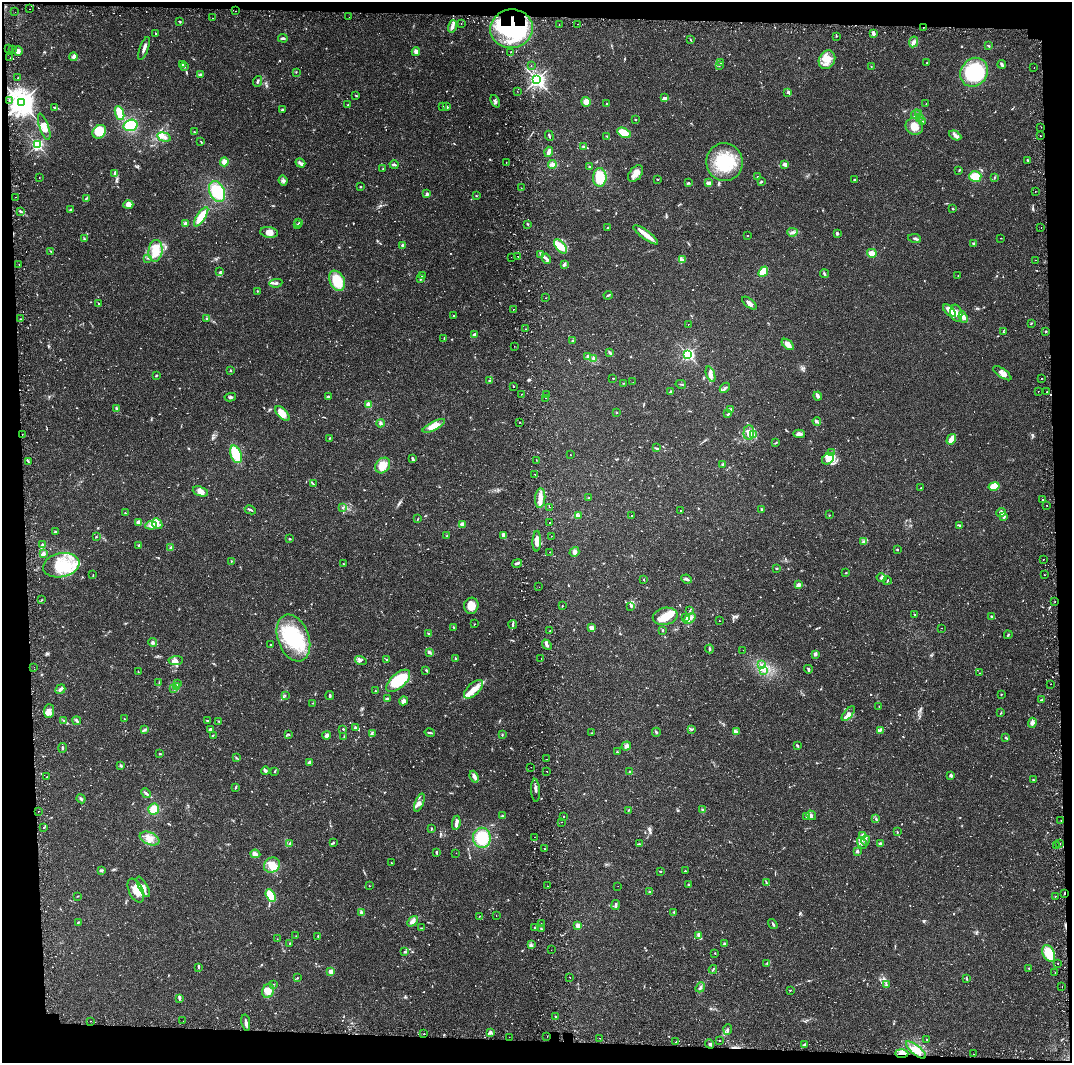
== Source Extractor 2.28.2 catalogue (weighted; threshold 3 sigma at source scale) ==
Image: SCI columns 223-4502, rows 128-4371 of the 4778 x 4489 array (HDU 1 of 3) = the unmasked area's bounding box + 8 px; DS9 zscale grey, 4 x 4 block average (1 PNG px = mean of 4 x 4 image px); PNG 1074 x 1065 px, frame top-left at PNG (2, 2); each listed source drawn as its Kron ellipse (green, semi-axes under 4 px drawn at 4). Shown black and unused: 7% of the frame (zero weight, under 2 of 3 exposures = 4% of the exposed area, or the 3 px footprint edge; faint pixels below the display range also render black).
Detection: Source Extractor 2.28.2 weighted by HDU 2 'WHT'. Background 0.0505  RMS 0.0035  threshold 0.0159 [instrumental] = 3 sigma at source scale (4.5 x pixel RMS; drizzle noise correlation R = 1.50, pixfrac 1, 0.0396/0.0396 arcsec/px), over >= 5 px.
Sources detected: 995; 6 too faint to see at this stretch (4 x 4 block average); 5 inside a brighter object's white glare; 31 cosmic-ray / hot-pixel residue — neither listed nor drawn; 23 coinciding with a brighter row at this scale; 69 inside a brighter listed object's ellipse — not listed separately; of the other 861, all 500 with FLUX_AUTO >= 1.05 (the completeness limit of this list) listed and drawn (361 fainter detections not listed), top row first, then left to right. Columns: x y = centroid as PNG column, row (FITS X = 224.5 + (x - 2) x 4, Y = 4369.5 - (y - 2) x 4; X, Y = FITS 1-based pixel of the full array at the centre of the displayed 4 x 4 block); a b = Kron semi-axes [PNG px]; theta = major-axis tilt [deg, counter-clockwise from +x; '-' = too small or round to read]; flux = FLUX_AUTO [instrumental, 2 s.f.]
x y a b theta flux
30 9 2 2 - 1.9
236 11 2 2 - 1.9
15 12 2 2 - 1.1
349 17 2 2 - 1.2
212 18 2 2 - 1.5
180 22 3 2 - 1.3
461 24 2 2 - 2.3
577 24 2 2 - 1.3
559 25 2 2 - 1.3
452 26 6 3 72 6.9
923 27 2 2 - 6.2
511 29 21 19 8 160
155 33 2 2 - 1.5
873 34 4 2 - 6.4
836 36 2 2 - 1.7
283 38 5 2 - 3.5
690 39 2 2 - 1.1
913 42 5 4 - 8.7
989 46 2 2 - 1.6
8 48 2 2 - 1.9
144 48 12 2 70 8.8
13 50 2 2 - 1.2
18 51 5 4 - 8.9
416 52 4 3 - 7.4
511 52 2 2 - 2
74 57 4 3 - 6.1
10 58 2 2 - 1.5
827 60 10 8 62 22
721 62 3 2 - 1.1
927 63 3 2 - 2.4
1002 64 4 2 - 4.6
183 65 2 2 - 1.2
531 65 2 2 - 2.1
719 65 2 2 - 1.1
871 66 2 2 - 1.2
184 67 2 2 - 1.1
1034 68 2 2 - 1.4
296 72 2 2 - 1.2
974 72 15 13 52 160
200 75 3 2 - 2.5
18 78 2 2 - 1.2
537 80 3 2 - 820
257 81 5 2 - 3.5
517 91 2 2 - 1.3
788 92 4 3 - 2.8
356 95 4 2 - 1.8
664 98 4 3 - 6.7
9 101 2 2 - 7.6
495 101 6 3 -65 5.1
586 102 5 4 - 13
21 103 4 3 - 2600
606 104 2 2 - 2.4
926 104 2 2 - 1.2
348 105 2 2 - 1.5
55 107 4 2 - 3.4
443 107 3 2 - 1.1
447 107 3 2 - 4.9
282 110 3 3 - 2.4
119 113 7 3 -69 45
916 114 5 2 - 3.3
918 114 4 2 - 2
920 118 3 2 - 2.6
635 120 2 2 - 1.5
922 121 2 2 - 1.1
130 125 7 5 17 59
914 126 9 8 - 24
44 127 14 4 -71 16
1041 127 2 2 - 2.1
99 132 7 6 - 52
194 132 2 2 - 1.4
624 133 7 4 -27 30
549 136 5 2 - 2.8
607 136 2 2 - 1.3
955 136 6 3 -28 6.7
1040 136 2 2 - 2.4
164 137 7 3 -14 8.8
201 141 2 2 - 1.1
37 145 2 2 - 450
583 146 2 2 - 2.7
549 152 5 2 - 14
1028 160 4 2 - 3.1
224 162 4 3 - 12
506 162 2 2 - 10
725 162 19 18 - 96
300 163 5 3 - 4.9
552 164 4 4 - 6.9
785 164 4 3 - 9
394 165 4 2 - 4.2
589 167 2 2 - 1.5
383 169 2 2 - 1.3
959 170 2 2 - 1.1
114 173 3 2 - 3.1
636 174 9 6 53 16
975 176 6 5 - 33
39 177 2 2 - 1.5
600 177 9 6 88 63
757 177 2 2 - 1.6
995 177 3 2 - 1.5
657 179 3 2 - 1.2
854 179 3 2 - 2.1
283 181 5 4 - 5.1
761 182 3 2 - 2.7
689 183 4 2 - 2.5
708 183 4 2 - 9.1
361 187 2 2 - 1.2
521 188 2 2 - 1.1
1035 191 2 2 - 2.1
217 192 11 7 -66 64
427 194 4 3 - 3.4
476 196 3 2 - 1.4
16 197 2 2 - 1.5
86 198 3 2 - 2.2
128 205 5 3 - 6.2
953 209 2 2 - 2
71 210 4 2 - 2.4
20 211 3 2 - 2.2
201 217 11 4 57 43
299 222 2 2 - 1.9
185 224 2 2 - 33
298 224 2 2 - 1.1
528 224 2 2 - 1.6
1041 227 2 2 - 2.7
608 228 3 2 - 2
269 232 9 5 -9 13
792 232 5 3 - 5.3
837 234 3 3 - 3.3
646 235 15 4 -36 21
747 236 2 2 - 2.7
84 238 3 2 - 1.9
914 238 6 2 -10 3.9
1001 238 2 2 - 1.4
973 243 2 2 - 1.8
402 245 2 2 - 1.3
560 246 8 4 -52 25
155 251 11 7 83 48
51 252 2 2 - 1.1
872 253 5 3 - 16
541 254 3 2 - 3.1
518 256 2 2 - 5
511 257 2 2 - 1.3
148 258 2 2 - 2
546 259 5 2 - 3.7
682 260 4 2 - 3
1036 260 2 2 - 1.6
19 264 2 2 - 2.8
564 265 4 3 - 4.1
220 272 3 2 - 2.3
763 272 5 4 - 33
824 274 4 2 - 2.7
423 276 2 2 - 1.7
958 276 2 2 - 2
421 278 2 2 - 1.4
337 281 11 7 -65 54
276 283 6 3 10 5
257 291 2 2 - 1.6
608 295 4 2 - 2.5
545 298 2 2 - 2.1
98 303 2 2 - 1.3
749 303 8 3 -39 11
513 309 2 2 - 2
949 311 8 3 -43 8.4
956 313 8 5 -75 15
453 316 2 2 - 1.3
963 317 6 3 -68 8.8
20 319 2 2 - 1.2
207 319 3 2 - 2
1031 323 4 2 - 1.3
688 324 2 2 - 2.1
526 329 2 2 - 1.4
1003 332 2 2 - 1.3
1046 332 2 2 - 1.9
474 335 3 3 - 3.8
444 338 3 2 - 1.4
573 340 3 2 - 1.9
788 344 7 4 -40 16
514 346 2 2 - 1.5
610 353 4 2 - 4.7
688 354 2 2 - 430
587 356 4 2 - 2.4
594 359 3 3 - 5.9
231 370 2 2 - 7.2
1002 373 10 4 -35 15
711 374 8 3 -70 12
156 375 2 2 - 1.4
613 378 2 2 - 1.2
1041 378 2 2 - 2.3
489 380 2 2 - 1.6
633 382 2 2 - 1.3
623 383 4 2 - 1.5
681 384 5 2 - 1.8
514 387 2 2 - 1.3
725 388 6 2 46 3.8
1038 391 2 2 - 1.8
670 392 4 2 - 2.7
1047 392 2 2 - 4.6
521 394 2 2 - 2.3
546 394 2 2 - 1.4
818 396 4 2 - 4.5
230 397 6 3 9 4.1
328 397 3 2 - 3.9
545 398 2 2 - 2
369 405 2 2 - 71
116 408 3 2 - 2.1
731 409 3 2 - 4.6
617 413 2 2 - 1.1
282 414 9 4 -46 25
728 414 3 2 - 3.5
817 421 4 3 - 4.1
381 423 4 3 - 6
519 423 2 2 - 2.1
434 426 12 4 27 27
749 432 7 5 86 12
22 434 2 2 - 1.6
754 434 3 2 - 1.2
799 434 6 4 -3 8.1
329 438 2 2 - 1.8
951 439 6 3 59 19
776 443 3 2 - 2.7
656 448 2 2 - 2
832 452 2 2 - 2
236 454 9 5 -70 59
571 455 2 2 - 1.6
413 459 3 2 - 4.7
828 459 6 5 - 12
536 460 2 2 - 1.1
28 462 3 2 - 1.8
723 464 3 2 - 3.4
383 465 8 6 51 34
535 474 2 2 - 3.2
313 484 2 2 - 1.1
994 486 5 4 - 36
921 488 2 2 - 1.2
200 491 8 4 -20 13
540 498 10 5 85 17
588 498 2 2 - 1.4
1043 499 2 2 - 1.2
1046 505 2 2 - 1.6
549 507 2 2 - 1.5
343 508 3 2 - 1.6
761 509 2 2 - 6.8
250 510 6 2 -27 3
681 511 2 2 - 1.7
1001 512 5 4 - 5.3
125 513 2 2 - 1.2
579 515 3 2 - 2.2
631 515 2 2 - 2.1
829 515 2 2 - 1.1
1004 517 3 2 - 3.2
418 519 3 2 - 1.1
138 522 4 3 - 9.2
549 523 2 2 - 2.1
157 524 6 4 -48 11
462 524 3 2 - 14
151 525 6 3 9 7.8
959 525 4 2 - 3
55 531 3 2 - 2
504 535 3 2 - 13
447 536 3 2 - 1.7
551 536 2 2 - 1.1
96 537 2 2 - 3.1
289 539 2 2 - 2.8
537 541 10 4 89 21
864 541 3 3 - 3.1
42 545 2 2 - 15
139 545 3 2 - 2.3
171 548 4 2 - 2.2
897 549 2 2 - 3.1
549 552 2 2 - 1.3
574 552 5 4 - 6.4
43 554 2 2 - 14
1043 559 2 2 - 3.5
231 561 2 2 - 1.4
517 563 5 2 - 6
343 564 2 2 - 2.7
61 565 18 12 12 71
777 568 2 2 - 2.1
846 573 2 2 - 1.5
93 575 2 2 - 1.1
1045 575 2 2 - 1.1
881 578 5 3 - 4.2
687 579 5 2 - 4.1
644 580 2 2 - 1.3
887 581 4 2 - 2.1
798 585 3 2 - 11
539 587 2 2 - 1.4
42 600 2 2 - 1.3
1055 602 2 2 - 1.9
471 606 8 7 - 24
562 606 2 2 - 1.1
631 606 2 2 - 2
690 610 2 2 - 1.2
915 615 2 2 - 1.8
665 616 12 8 12 36
991 616 3 2 - 2.1
686 617 2 2 - 1.7
690 618 6 3 38 6.6
719 621 2 2 - 1.1
474 624 2 2 - 1.1
513 625 4 2 - 2.7
454 627 4 2 - 2.4
591 627 4 3 - 10
942 628 2 2 - 1.2
663 630 2 2 - 1.7
549 631 2 2 - 3.5
428 633 3 2 - 2.2
1008 635 4 2 - 2.4
293 638 24 15 -69 130
153 642 4 3 - 4.3
270 645 2 2 - 1.1
547 645 5 3 - 5
709 649 4 2 - 3
743 650 2 2 - 1.9
429 652 4 2 - 2.9
815 654 3 2 - 6.4
456 658 3 2 - 3.3
386 659 3 2 - 1.4
541 659 2 2 - 1.1
176 661 7 4 2 7.5
361 661 6 3 -17 4.8
762 664 2 2 - 1.1
34 667 2 2 - 3.3
808 669 4 2 - 4.3
426 670 3 2 - 2.3
763 670 2 2 - 1.7
138 671 2 2 - 1.1
980 673 2 2 - 1.1
398 681 14 7 41 56
159 683 2 2 - 1.2
178 684 4 2 - 1.9
1050 684 2 2 - 1.8
176 687 3 2 - 26
174 688 4 3 - 5
60 689 5 2 - 10
474 689 12 6 43 26
375 691 2 2 - 1.4
1001 694 2 2 - 1.1
285 695 2 2 - 1.3
330 695 4 2 - 2.7
387 698 3 2 - 2.2
1042 700 3 2 - 3.7
404 701 4 3 - 11
313 703 2 2 - 1.6
879 706 2 2 - 1.2
49 711 7 5 86 10
1001 713 2 2 - 1.8
848 714 9 4 50 11
124 719 2 2 - 1.1
64 720 3 2 - 2.1
207 720 2 2 - 1.3
77 721 4 2 - 3.1
219 721 2 2 - 1.2
1032 723 5 3 - 7.7
356 728 4 2 - 4.2
210 729 3 2 - 3.3
343 729 2 2 - 1.7
144 730 3 2 - 2.1
692 730 2 2 - 1.3
880 730 3 2 - 2.7
736 731 3 2 - 1.2
656 732 4 2 - 2.1
430 733 5 2 - 2.6
592 733 3 2 - 1.4
289 734 2 2 - 1.6
372 734 2 2 - 1.1
213 735 3 2 - 1.2
326 735 4 3 - 6.2
502 735 3 2 - 1.6
344 737 2 2 - 1.3
1006 738 3 2 - 2.5
797 745 3 2 - 2.7
626 746 5 3 - 6.2
62 748 5 2 - 2.8
617 752 2 2 - 3.7
160 754 3 2 - 2.2
236 758 3 2 - 1.9
547 759 2 2 - 1.2
309 762 4 2 - 8.9
121 766 2 2 - 5.1
531 767 2 2 - 1.2
265 771 4 2 - 6
274 771 2 2 - 1.3
547 771 2 2 - 1.2
630 772 3 2 - 4.1
951 775 4 3 - 3.8
47 777 2 2 - 2.7
474 777 6 4 -69 6.8
1033 780 2 2 - 1.6
235 788 4 2 - 1.9
536 790 11 2 -87 7.3
146 793 5 3 - 4.2
81 799 5 2 - 3.9
419 803 9 2 68 6
154 809 5 5 - 25
628 810 3 2 - 1.4
702 810 3 3 - 2.8
38 811 2 2 - 2.4
811 815 5 3 - 5.1
502 816 4 2 - 2.3
564 817 2 2 - 5.5
807 817 3 2 - 2.5
876 819 3 2 - 2.2
1061 820 2 2 - 1.2
562 822 2 2 - 2.3
456 823 7 3 82 6.6
44 827 2 2 - 4.7
431 828 3 2 - 1.2
897 832 2 2 - 1.2
863 835 4 4 - 6.2
534 837 2 2 - 1.3
482 838 10 9 - 79
149 839 10 6 -23 18
865 840 5 2 - 4.4
333 842 3 2 - 2.4
862 843 6 4 -54 7.9
1059 843 2 2 - 2
289 844 4 2 - 2.1
639 844 3 2 - 2.1
880 844 2 2 - 19
1056 846 2 2 - 2.1
545 849 2 2 - 1.2
857 851 3 2 - 3.2
436 853 4 2 - 2.4
456 853 2 2 - 1.1
255 854 5 2 - 10
391 863 2 2 - 2
272 865 8 7 - 21
101 870 3 2 - 3.8
660 871 2 2 - 2.4
685 871 2 2 - 1.3
766 883 3 2 - 1.7
689 885 3 2 - 1.6
369 886 2 2 - 1.5
547 886 2 2 - 1.4
618 886 2 2 - 1.2
143 887 11 4 -60 12
136 891 13 7 -65 25
650 891 3 2 - 1.6
1064 893 3 2 - 1.5
77 896 3 2 - 1.1
271 896 7 4 -59 46
1055 896 2 2 - 1.9
616 905 5 2 - 5.2
361 912 3 3 - 2.9
674 912 2 2 - 1.8
479 916 2 2 - 2.2
496 916 2 2 - 1.1
412 921 6 3 49 9.1
78 922 3 2 - 1.5
541 923 2 2 - 2
773 924 5 2 - 2.3
578 925 3 3 - 9.7
421 928 2 2 - 1.3
535 928 3 2 - 1.7
541 929 3 2 - 2.9
699 935 4 2 - 3.3
296 936 2 2 - 1.1
318 936 3 2 - 1.4
277 939 2 2 - 1.1
290 943 2 2 - 1.1
724 944 3 2 - 3.7
531 945 4 2 - 2.3
551 950 2 2 - 1.9
405 952 3 2 - 3
715 953 2 2 - 1.1
1049 953 9 5 -64 49
1058 963 2 2 - 3
767 964 3 2 - 1.8
198 967 4 2 - 2
1029 968 2 2 - 1.2
713 969 4 2 - 2.2
331 971 4 3 - 4.9
1055 972 2 2 - 1.6
570 977 2 2 - 3
297 978 2 2 - 1.6
967 979 2 2 - 1.8
273 985 3 2 - 1.6
886 985 2 2 - 1.1
1062 986 2 2 - 1.9
700 987 5 2 - 3.1
790 990 2 2 - 1.2
268 991 7 5 69 21
179 999 4 2 - 2.3
555 1016 3 2 - 1.5
90 1021 2 2 - 1.2
183 1021 2 2 - 1.4
246 1023 8 2 -80 7.7
728 1029 5 2 - 2.4
491 1032 3 3 - 5.2
424 1034 2 2 - 1.6
547 1036 2 2 - 1.6
509 1037 2 2 - 1.3
599 1038 2 2 - 2
927 1040 3 2 - 1.2
719 1041 2 2 - 1.1
676 1042 2 2 - 1.9
709 1044 5 3 - 3.5
804 1044 3 2 - 2.5
916 1050 12 4 -38 23
902 1054 7 4 -2 12
973 1054 2 2 - 1.6
Overlapping masked pixels (flux is a lower limit): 4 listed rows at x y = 923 27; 511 29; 1064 893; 902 1054
Diffuse or blended objects may show on this block-average render without a row.